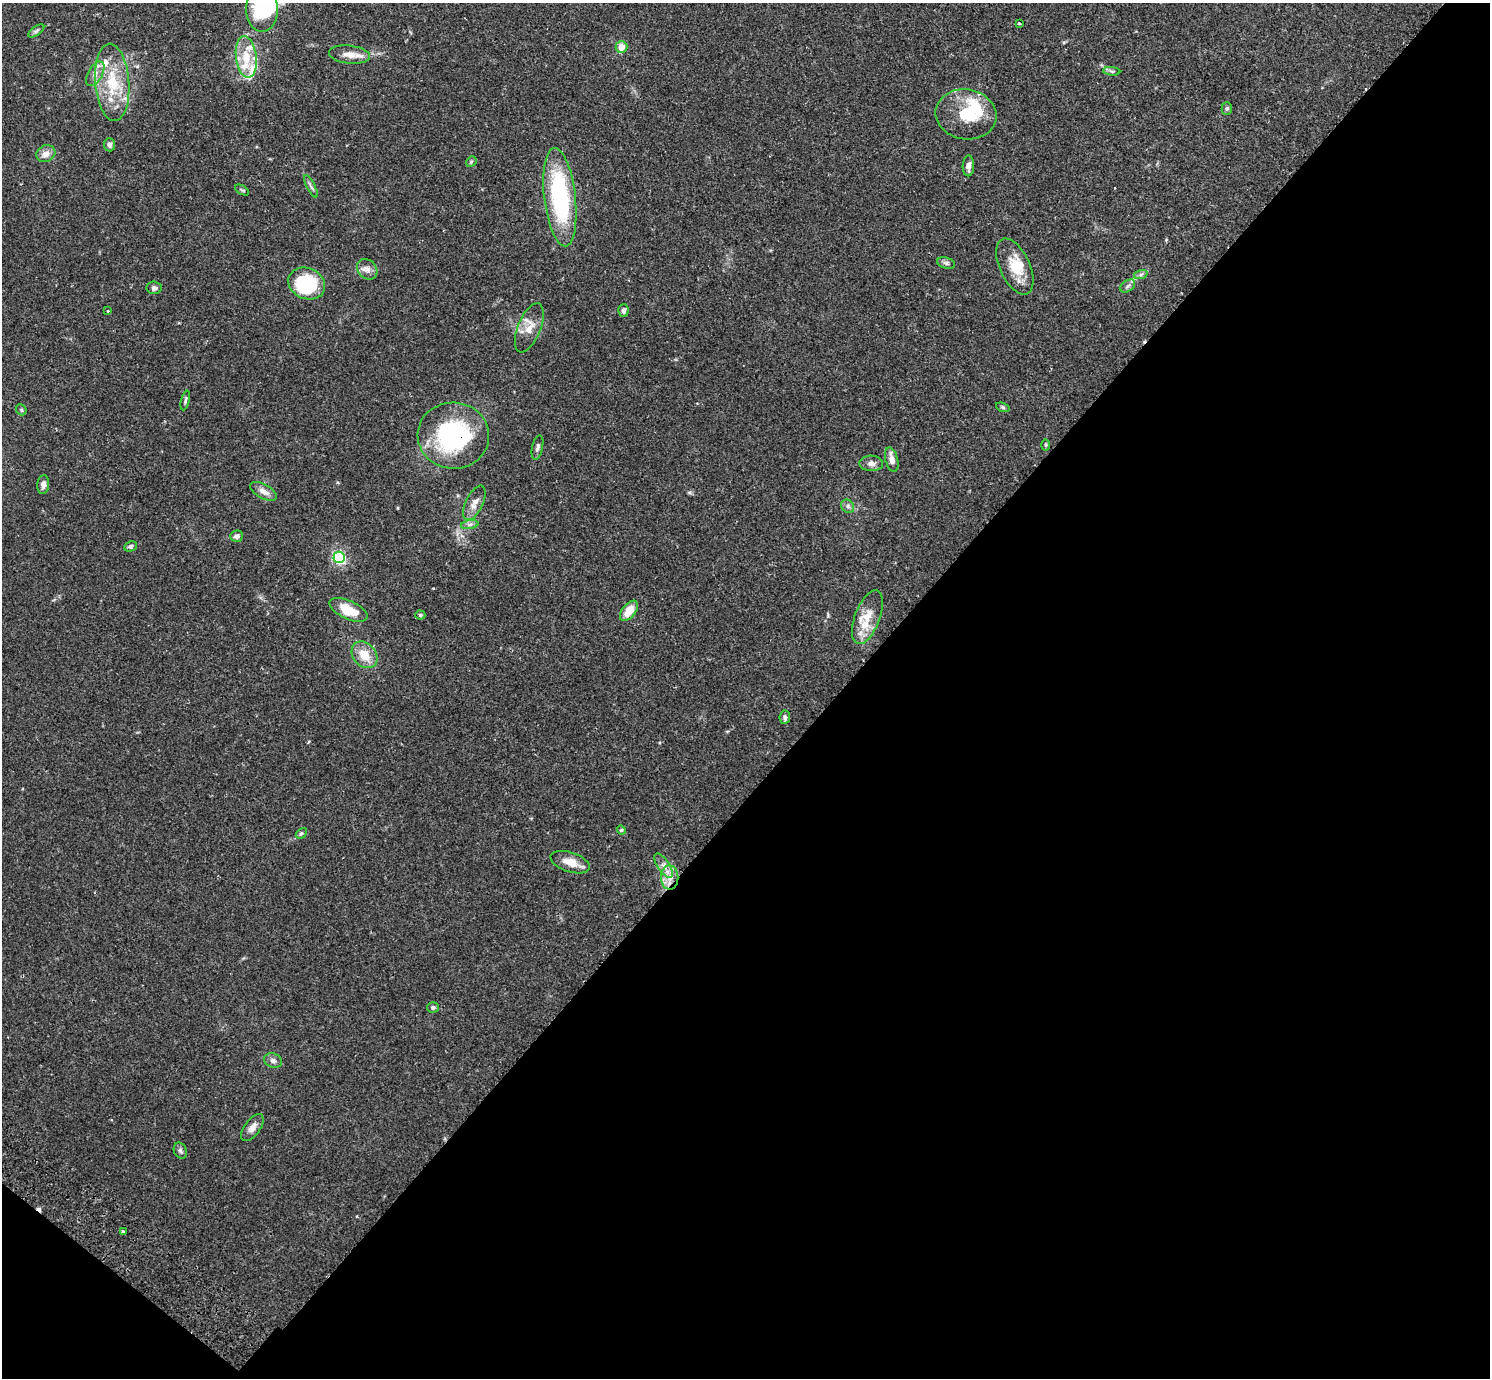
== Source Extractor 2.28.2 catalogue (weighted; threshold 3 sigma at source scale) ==
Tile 15 of 4 x 4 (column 3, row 4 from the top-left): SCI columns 3018-4505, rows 203-1578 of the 6033 x 6050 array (HDU 1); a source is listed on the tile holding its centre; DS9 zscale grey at full resolution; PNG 1492 x 1380 px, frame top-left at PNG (2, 3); each listed source drawn as its Kron ellipse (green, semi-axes under 4 px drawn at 4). Shown black and unused: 45% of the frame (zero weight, under 2 of 3 exposures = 3% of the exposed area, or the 3 px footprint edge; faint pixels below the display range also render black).
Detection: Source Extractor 2.28.2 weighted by HDU 2 'WHT'; one run over the whole footprint, this tile lists its part. Background 0.0961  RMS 0.0062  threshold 0.0281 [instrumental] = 3 sigma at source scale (4.5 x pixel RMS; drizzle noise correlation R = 1.50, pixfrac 1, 0.05/0.05 arcsec/px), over >= 5 px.
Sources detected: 73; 2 inside a brighter object's white glare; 3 cosmic-ray / hot-pixel residue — neither listed nor drawn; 8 inside a brighter listed object's ellipse — not listed separately; the other 60 listed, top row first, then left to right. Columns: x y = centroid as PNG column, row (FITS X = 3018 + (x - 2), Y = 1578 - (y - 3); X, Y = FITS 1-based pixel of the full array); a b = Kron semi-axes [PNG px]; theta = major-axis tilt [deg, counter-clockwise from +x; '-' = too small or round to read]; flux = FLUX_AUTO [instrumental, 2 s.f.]
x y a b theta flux
262 10 22 16 -90 25
1019 23 3 3 - 1.1
36 31 9 4 35 1.2
621 47 6 6 - 6.7
349 55 20 9 -7 6.4
246 57 21 10 -83 12
1112 71 8 3 -5 1.1
95 74 13 7 61 3.8
112 82 39 17 -85 27
1227 109 6 5 - 1.1
966 114 30 25 -8 25
110 145 6 5 - 1.5
46 154 10 8 25 4.6
471 162 6 4 48 0.85
968 166 10 5 88 2.8
311 186 12 4 -63 1.5
242 190 8 3 -31 0.74
560 197 49 15 -83 79
946 263 9 5 -15 1.5
1015 267 30 15 -65 16
367 269 11 9 -46 3.5
1141 274 7 4 20 1.3
307 284 19 15 -24 37
1128 286 8 5 36 1.6
154 288 7 6 - 2.1
623 310 6 5 - 1.8
108 311 3 2 - 0.56
529 328 26 11 68 8
185 400 10 4 77 1.1
1003 407 7 4 -20 0.93
21 410 6 5 - 0.91
453 436 36 33 -4 75
1046 445 6 4 -90 0.75
537 448 12 5 78 2
892 460 12 6 -76 4.4
871 463 12 7 -2 3.1
43 484 9 6 85 2.6
263 491 14 7 -29 4
474 503 18 8 64 5.1
848 506 7 6 - 1.6
470 525 9 4 9 1.6
237 536 6 5 - 1.9
130 546 6 5 - 1.2
339 557 6 5 - 100
348 610 20 9 -25 14
629 611 12 6 51 9
420 615 5 4 - 0.95
867 617 28 12 69 13
364 655 15 11 -49 11
785 717 7 5 82 1.5
621 830 4 4 - 0.73
301 833 6 4 47 1
570 862 20 10 -18 7.7
664 866 14 6 -56 3.4
670 878 12 8 -89 6
433 1007 6 5 - 1.3
273 1061 9 7 -25 2.4
252 1128 16 8 54 3.9
180 1151 8 6 -64 1.5
123 1232 4 3 - 0.8
Overlapping masked pixels (flux is a lower limit): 1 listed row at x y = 453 436
Isophote crosses this tile's border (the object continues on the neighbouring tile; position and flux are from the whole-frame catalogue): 1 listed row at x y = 262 10